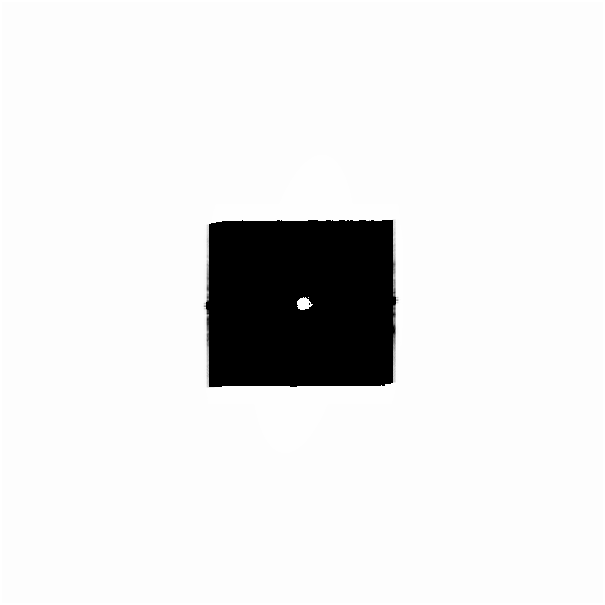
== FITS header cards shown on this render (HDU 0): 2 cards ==
NAXIS1  =                  601
NAXIS2  =                  601

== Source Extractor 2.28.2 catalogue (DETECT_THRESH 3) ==
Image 601 x 601 px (HDU 0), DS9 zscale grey, 1 PNG px = 1 image px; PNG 605 x 605 px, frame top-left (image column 1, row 601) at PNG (2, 2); no overlay
Background 4.18e-25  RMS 2.3e-24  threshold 6.84e-24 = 3 sigma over >= 5 px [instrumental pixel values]
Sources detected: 13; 12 with non-positive FLUX_AUTO (blend fragments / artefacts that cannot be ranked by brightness) are not listed; the other 1 listed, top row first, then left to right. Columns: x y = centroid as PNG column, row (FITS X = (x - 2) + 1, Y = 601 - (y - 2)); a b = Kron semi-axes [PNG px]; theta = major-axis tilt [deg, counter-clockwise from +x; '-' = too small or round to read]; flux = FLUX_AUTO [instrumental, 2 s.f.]
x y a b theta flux
303 304 5 5 - 23
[12 non-positive-flux detections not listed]